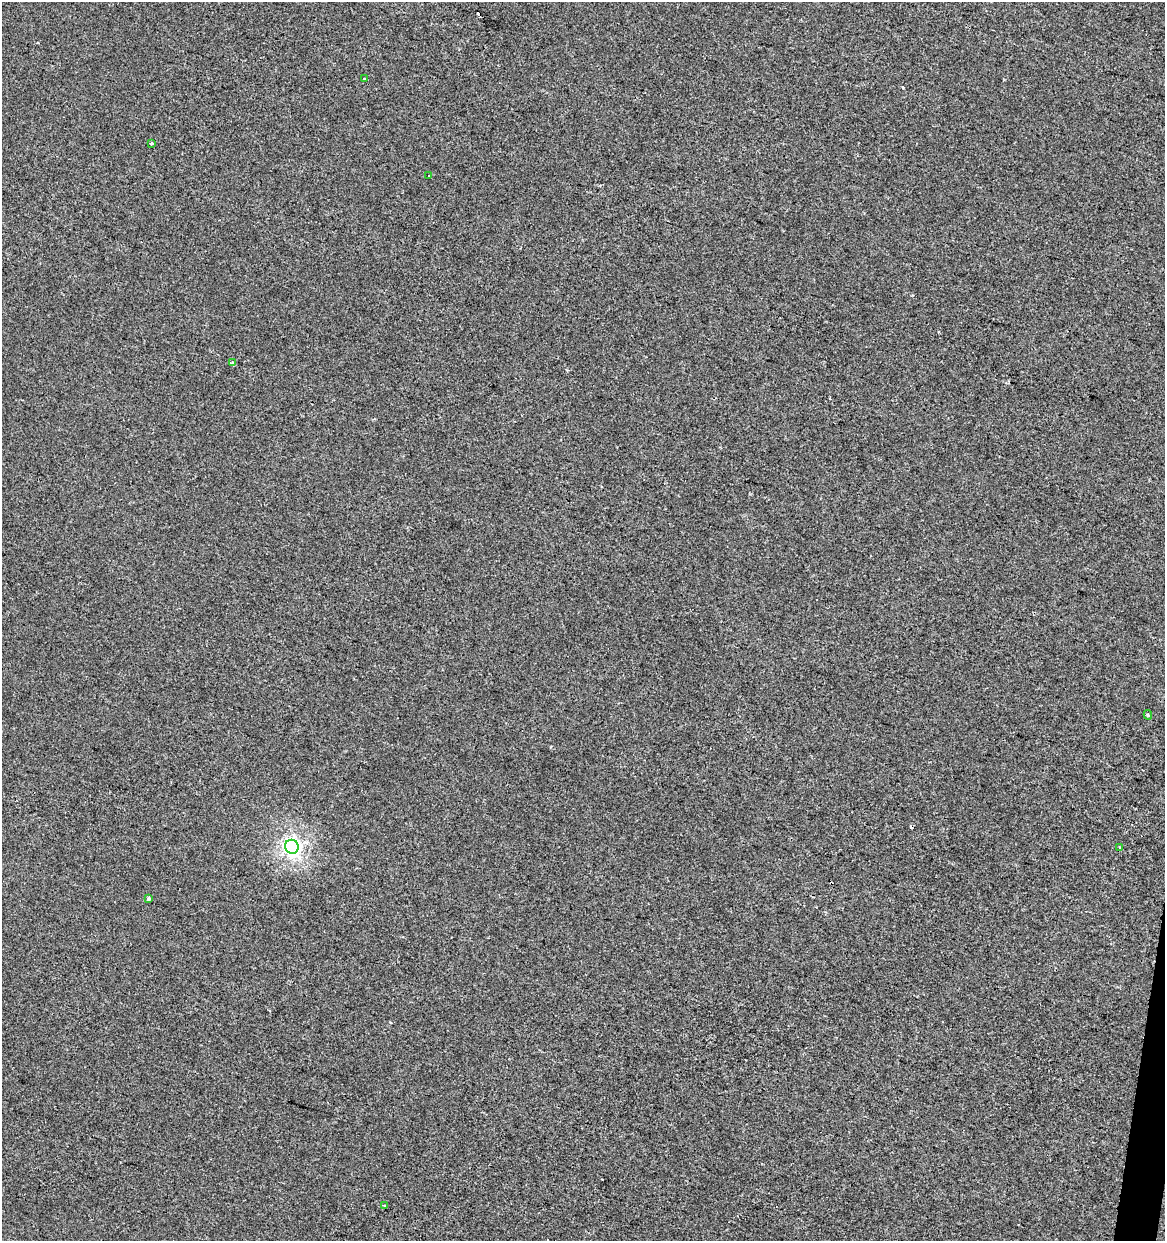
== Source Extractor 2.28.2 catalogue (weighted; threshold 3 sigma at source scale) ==
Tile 6 of 4 x 4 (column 2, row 2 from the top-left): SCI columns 1447-2609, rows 2477-3715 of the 5159 x 4960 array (HDU 1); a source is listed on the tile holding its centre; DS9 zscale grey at full resolution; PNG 1167 x 1243 px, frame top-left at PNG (2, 2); each listed source drawn as its Kron ellipse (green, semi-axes under 4 px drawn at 4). Shown black and unused: <1% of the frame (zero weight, under 2 of 3 exposures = <1% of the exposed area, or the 3 px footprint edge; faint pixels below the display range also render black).
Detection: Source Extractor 2.28.2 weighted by HDU 2 'WHT'; one run over the whole footprint, this tile lists its part. Background -6.83e-05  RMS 0.0042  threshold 0.019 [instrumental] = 3 sigma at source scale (4.5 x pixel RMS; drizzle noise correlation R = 1.50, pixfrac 1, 0.0396/0.0396 arcsec/px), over >= 5 px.
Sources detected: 14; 5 cosmic-ray / hot-pixel residue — neither listed nor drawn; the other 9 listed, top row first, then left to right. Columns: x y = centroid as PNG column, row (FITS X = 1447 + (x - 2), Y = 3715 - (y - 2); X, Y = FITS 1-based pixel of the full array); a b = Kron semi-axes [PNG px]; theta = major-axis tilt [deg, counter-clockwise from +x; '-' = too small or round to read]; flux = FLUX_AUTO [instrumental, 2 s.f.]
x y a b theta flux
364 79 3 3 - 2
152 143 4 3 - 0.49
428 175 3 2 - 0.81
233 363 4 3 - 1.4
1148 715 5 4 - 0.72
292 847 7 6 - 160
1120 847 3 2 - 0.58
148 899 4 3 - 2.9
384 1206 4 3 - 4.1